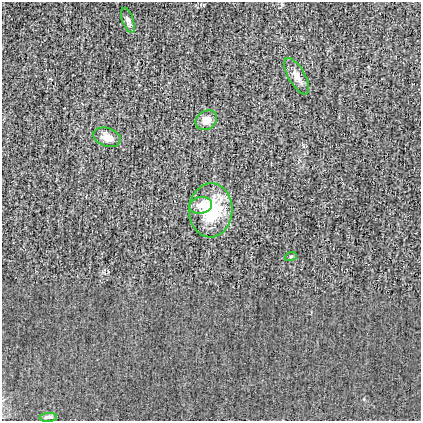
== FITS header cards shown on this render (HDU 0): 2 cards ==
NAXIS1  =                  419
NAXIS2  =                  419

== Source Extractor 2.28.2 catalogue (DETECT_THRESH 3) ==
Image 419 x 419 px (HDU 0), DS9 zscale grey, 1 PNG px = 1 image px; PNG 423 x 423 px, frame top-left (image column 1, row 419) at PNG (2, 2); each listed source drawn as its Kron ellipse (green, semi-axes under 4 px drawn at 4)
Background -5.50e-04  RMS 0.027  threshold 0.0803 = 3 sigma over >= 5 px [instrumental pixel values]
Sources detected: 8; all 8 listed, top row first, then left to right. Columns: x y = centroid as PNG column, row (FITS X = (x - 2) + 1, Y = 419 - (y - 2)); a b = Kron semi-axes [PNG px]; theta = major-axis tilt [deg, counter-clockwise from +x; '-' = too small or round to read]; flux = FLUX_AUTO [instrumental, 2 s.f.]
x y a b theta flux
128 20 13 5 -70 7.5
297 76 20 8 -60 16
206 120 11 9 33 18
107 137 14 9 -18 17
200 205 11 8 10 14
211 210 27 21 88 110
291 256 6 4 19 2.3
48 417 9 4 3 6.7